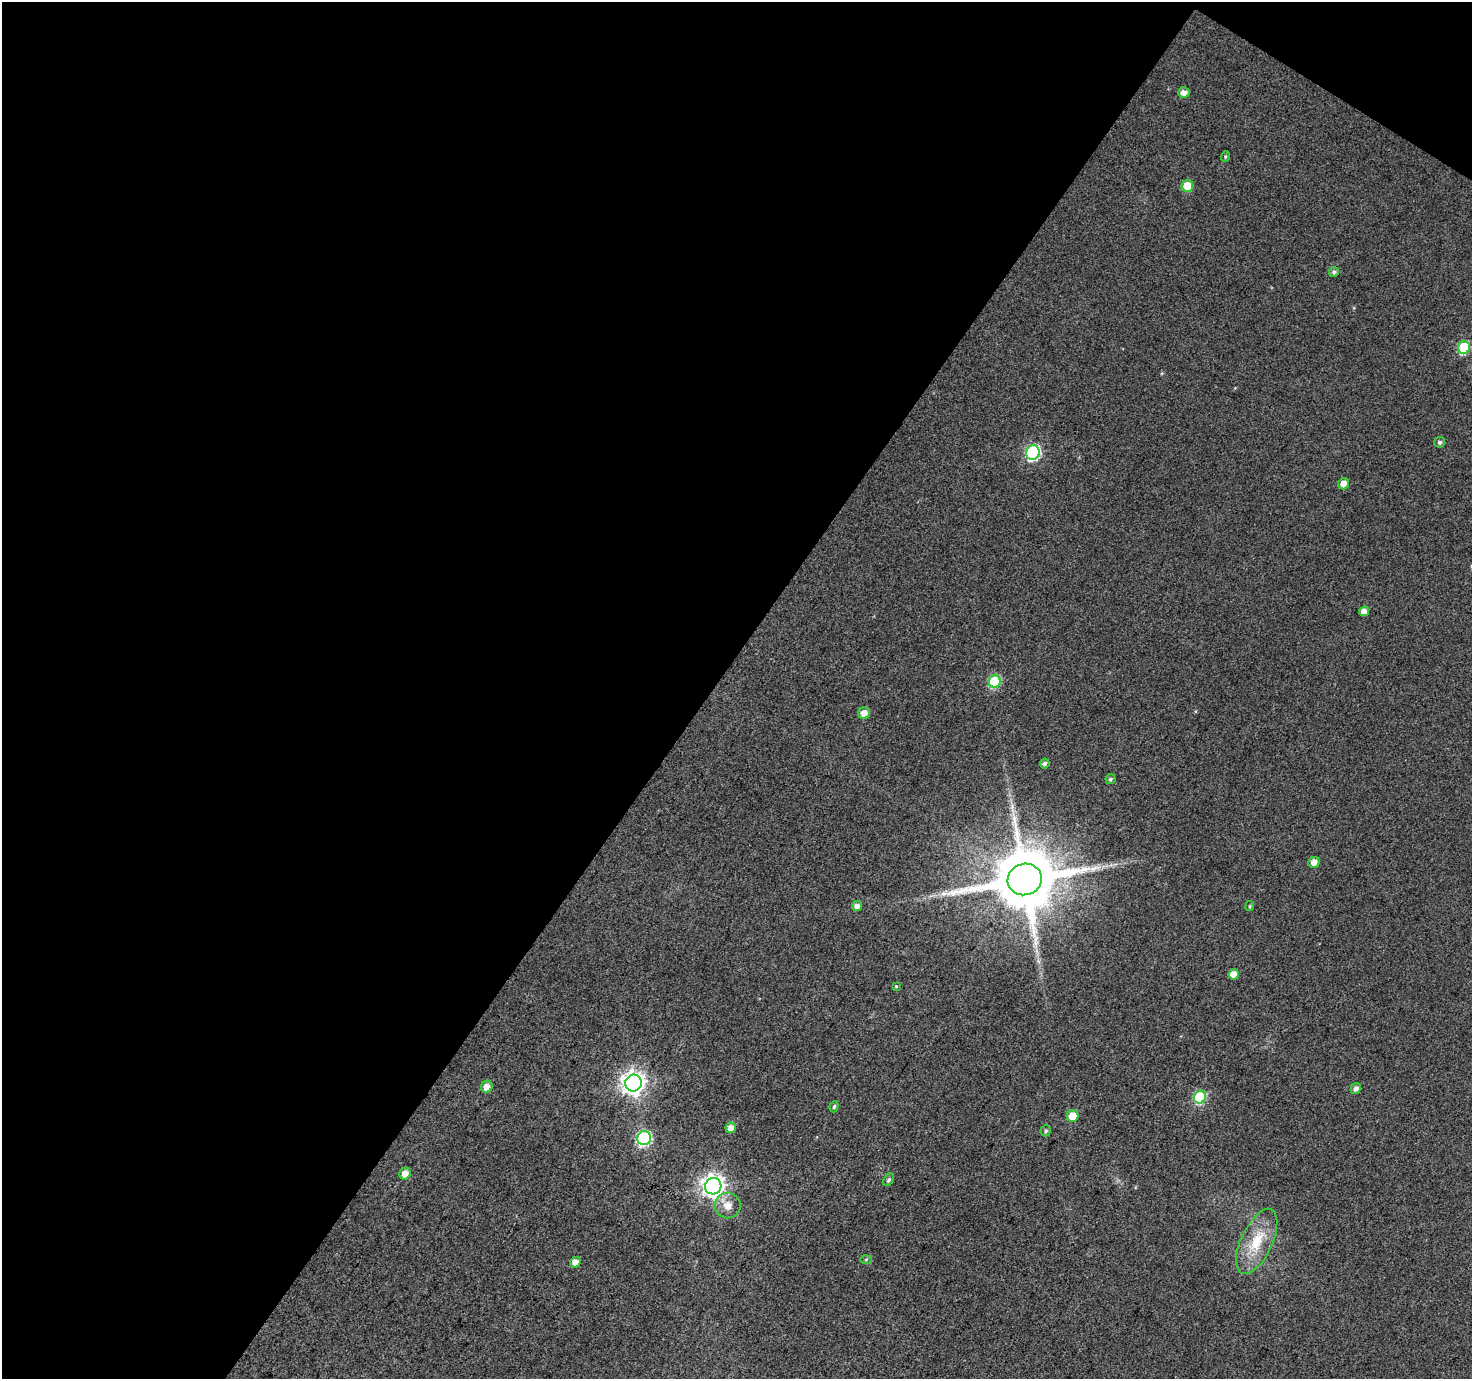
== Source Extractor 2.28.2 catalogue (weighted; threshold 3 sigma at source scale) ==
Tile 1 of 2 x 2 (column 1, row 1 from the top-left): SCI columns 3-1472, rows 1494-2870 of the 2942 x 2970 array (HDU 1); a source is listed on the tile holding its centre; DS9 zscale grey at full resolution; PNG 1474 x 1381 px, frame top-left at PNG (2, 2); each listed source drawn as its Kron ellipse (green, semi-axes under 4 px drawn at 4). Shown black and unused: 50% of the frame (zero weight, under 3 of 4 exposures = <1% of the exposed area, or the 3 px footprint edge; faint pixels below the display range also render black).
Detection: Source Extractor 2.28.2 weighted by HDU 2 'WHT'; one run over the whole footprint, this tile lists its part. Background 0.0357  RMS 0.011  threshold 0.0486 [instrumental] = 3 sigma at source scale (4.5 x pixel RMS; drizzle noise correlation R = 1.50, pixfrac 1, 0.0396/0.0396 arcsec/px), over >= 5 px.
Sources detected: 36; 1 long thin detection or spike segment (spike, bleed or trail) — neither listed nor drawn; the other 35 listed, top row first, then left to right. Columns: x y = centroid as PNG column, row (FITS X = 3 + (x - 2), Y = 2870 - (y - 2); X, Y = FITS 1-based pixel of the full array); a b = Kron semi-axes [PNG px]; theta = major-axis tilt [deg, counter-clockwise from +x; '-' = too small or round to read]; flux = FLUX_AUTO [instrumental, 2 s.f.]
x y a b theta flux
1184 93 6 5 - 6.8
1225 156 5 4 - 1.6
1187 186 6 6 - 24
1334 272 5 5 - 2.4
1464 348 6 6 - 73
1440 442 5 5 - 2.6
1033 452 7 6 - 160
1344 484 6 5 - 8
1364 611 5 5 - 8.1
995 681 6 6 - 80
864 713 6 5 - 8.6
1045 763 5 5 - 2.8
1110 779 5 5 - 2.1
1314 862 5 5 - 7.9
1025 879 17 15 21 10000
857 906 5 5 - 6.1
1250 906 5 4 - 1.3
1234 974 5 5 - 12
896 986 4 4 - 0.98
633 1083 8 8 - 800
487 1087 6 5 - 9.4
1356 1088 6 5 - 4.7
1200 1097 6 6 - 89
834 1107 6 4 70 2.1
1073 1116 6 5 - 18
731 1128 5 5 - 8.7
1046 1131 5 5 - 2.1
644 1138 7 6 - 170
405 1174 6 5 - 10
888 1180 7 5 56 2.5
713 1186 8 8 - 770
728 1205 13 13 - 12
1257 1241 35 15 65 40
866 1259 6 4 3 1.4
575 1262 5 5 - 8.9